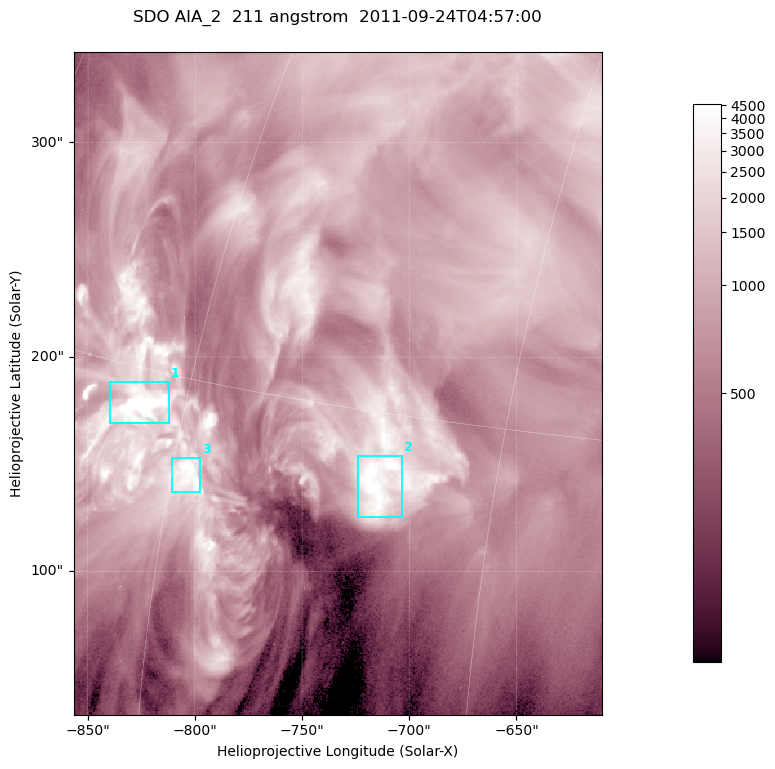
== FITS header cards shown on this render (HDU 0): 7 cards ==
TELESCOP= 'SDO     '           /
INSTRUME= 'AIA_2   '           /
WAVELNTH=                  211 /
WAVEUNIT= 'angstrom'           /
DATE-OBS= '2011-09-24T04:57:00.62' /
CTYPE1  = 'HPLN-TAN'           /
CTYPE2  = 'HPLT-TAN'           /

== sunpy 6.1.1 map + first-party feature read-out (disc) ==
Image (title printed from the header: SDO AIA_2  211 angstrom  2011-09-24T04:57:00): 410 x 514 px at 0.601 arcsec/px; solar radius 956 arcsec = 1592 px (partial field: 2.6% of the solar disc is inside the frame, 100% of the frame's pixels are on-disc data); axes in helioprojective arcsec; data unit not stated in the header (colour bar unlabelled)
Pointing: header CRPIX1/2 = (2038.91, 2046.17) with CRVAL1/2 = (0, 0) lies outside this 410 x 514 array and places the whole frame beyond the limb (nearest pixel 1.41 R_sun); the SolarSoft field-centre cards XCEN/YCEN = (-733.4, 187.7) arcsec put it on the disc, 1316 arcsec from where CRPIX/CRVAL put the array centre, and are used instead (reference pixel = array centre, CRVAL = XCEN/YCEN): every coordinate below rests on XCEN/YCEN
Orientation: roll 0.0563 deg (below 1 deg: not rotated)
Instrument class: DISC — disc imager (sunpy class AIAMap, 211 A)
Bright regions (active regions / flare kernels): reference = the on-disc median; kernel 3 px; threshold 5 sigma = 2341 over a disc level ~769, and >= 1.15x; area >= 210 px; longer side >= 5 px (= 3 arcsec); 3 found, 3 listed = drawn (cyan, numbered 1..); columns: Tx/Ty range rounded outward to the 2 arcsec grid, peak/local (2 s.f.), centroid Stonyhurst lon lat
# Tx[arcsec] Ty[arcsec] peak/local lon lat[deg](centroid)
1 -840..-812 168..188 15 -63 +14
2 -724..-702 124..154 7.5 -50 +13
3 -812..-796 136..154 8 -59 +12